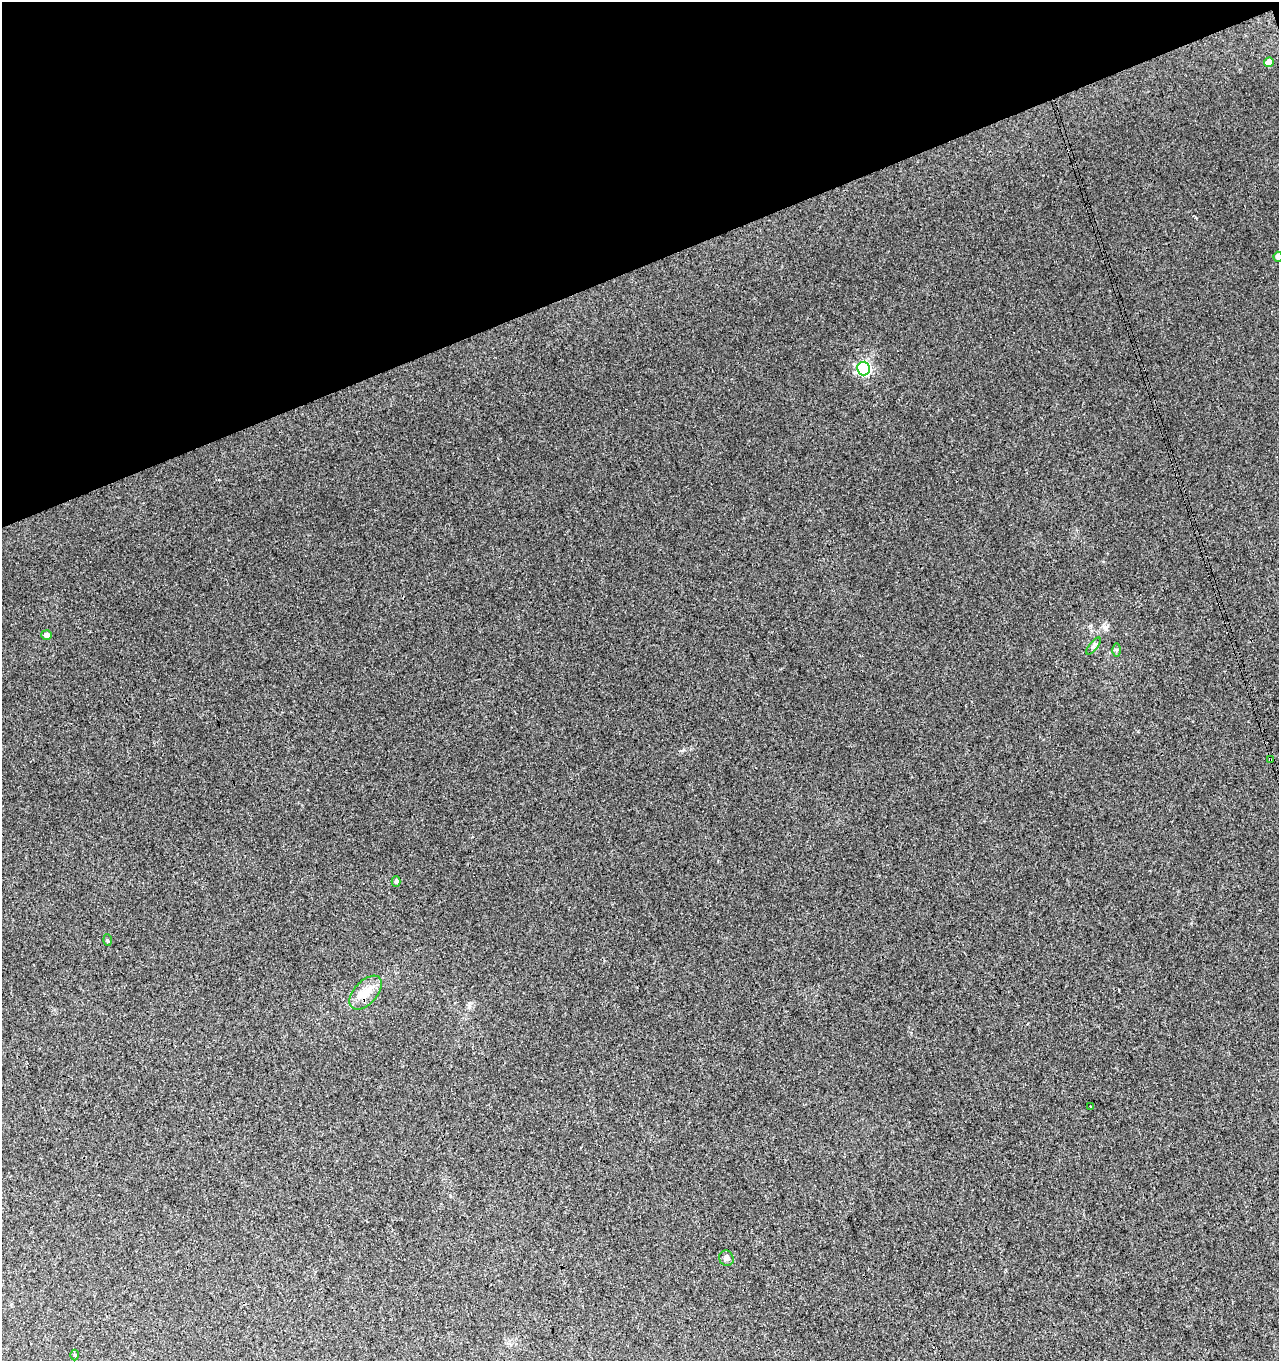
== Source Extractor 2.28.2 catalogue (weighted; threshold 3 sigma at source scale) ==
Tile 3 of 4 x 4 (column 3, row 1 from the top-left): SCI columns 2649-3925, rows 4135-5493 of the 5351 x 5547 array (HDU 1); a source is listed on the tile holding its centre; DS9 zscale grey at full resolution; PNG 1281 x 1363 px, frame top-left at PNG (2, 2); each listed source drawn as its Kron ellipse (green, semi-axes under 4 px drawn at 4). Shown black and unused: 20% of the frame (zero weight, under 3 of 4 exposures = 5% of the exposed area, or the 3 px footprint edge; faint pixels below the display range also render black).
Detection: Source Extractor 2.28.2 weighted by HDU 2 'WHT'; one run over the whole footprint, this tile lists its part. Background 0.0032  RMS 0.0034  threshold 0.0155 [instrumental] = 3 sigma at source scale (4.5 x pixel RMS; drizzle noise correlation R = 1.50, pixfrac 1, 0.0396/0.0396 arcsec/px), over >= 5 px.
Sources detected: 13; all 13 listed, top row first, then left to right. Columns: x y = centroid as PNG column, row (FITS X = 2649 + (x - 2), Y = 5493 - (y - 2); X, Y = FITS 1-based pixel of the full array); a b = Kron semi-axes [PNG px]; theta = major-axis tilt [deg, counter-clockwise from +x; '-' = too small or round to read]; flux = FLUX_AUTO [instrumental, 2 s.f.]
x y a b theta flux
1269 62 5 4 - 3.5
1278 257 5 4 - 1.7
864 368 7 6 - 54
46 635 5 5 - 1.5
1094 646 10 4 51 0.84
1117 650 6 4 -90 0.52
1270 760 3 3 - 0.45
396 881 5 4 - 0.59
107 940 6 4 -87 0.38
366 993 20 11 48 4.9
1091 1107 2 2 - 0.29
726 1258 8 7 - 1
74 1355 5 3 - 0.4
Overlapping masked pixels (flux is a lower limit): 1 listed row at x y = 1270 760
Isophote crosses this tile's border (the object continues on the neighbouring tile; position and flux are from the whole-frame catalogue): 1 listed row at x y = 1278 257
Unlisted compact peaks at least as high as the median listed source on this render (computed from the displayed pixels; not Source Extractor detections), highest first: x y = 683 750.